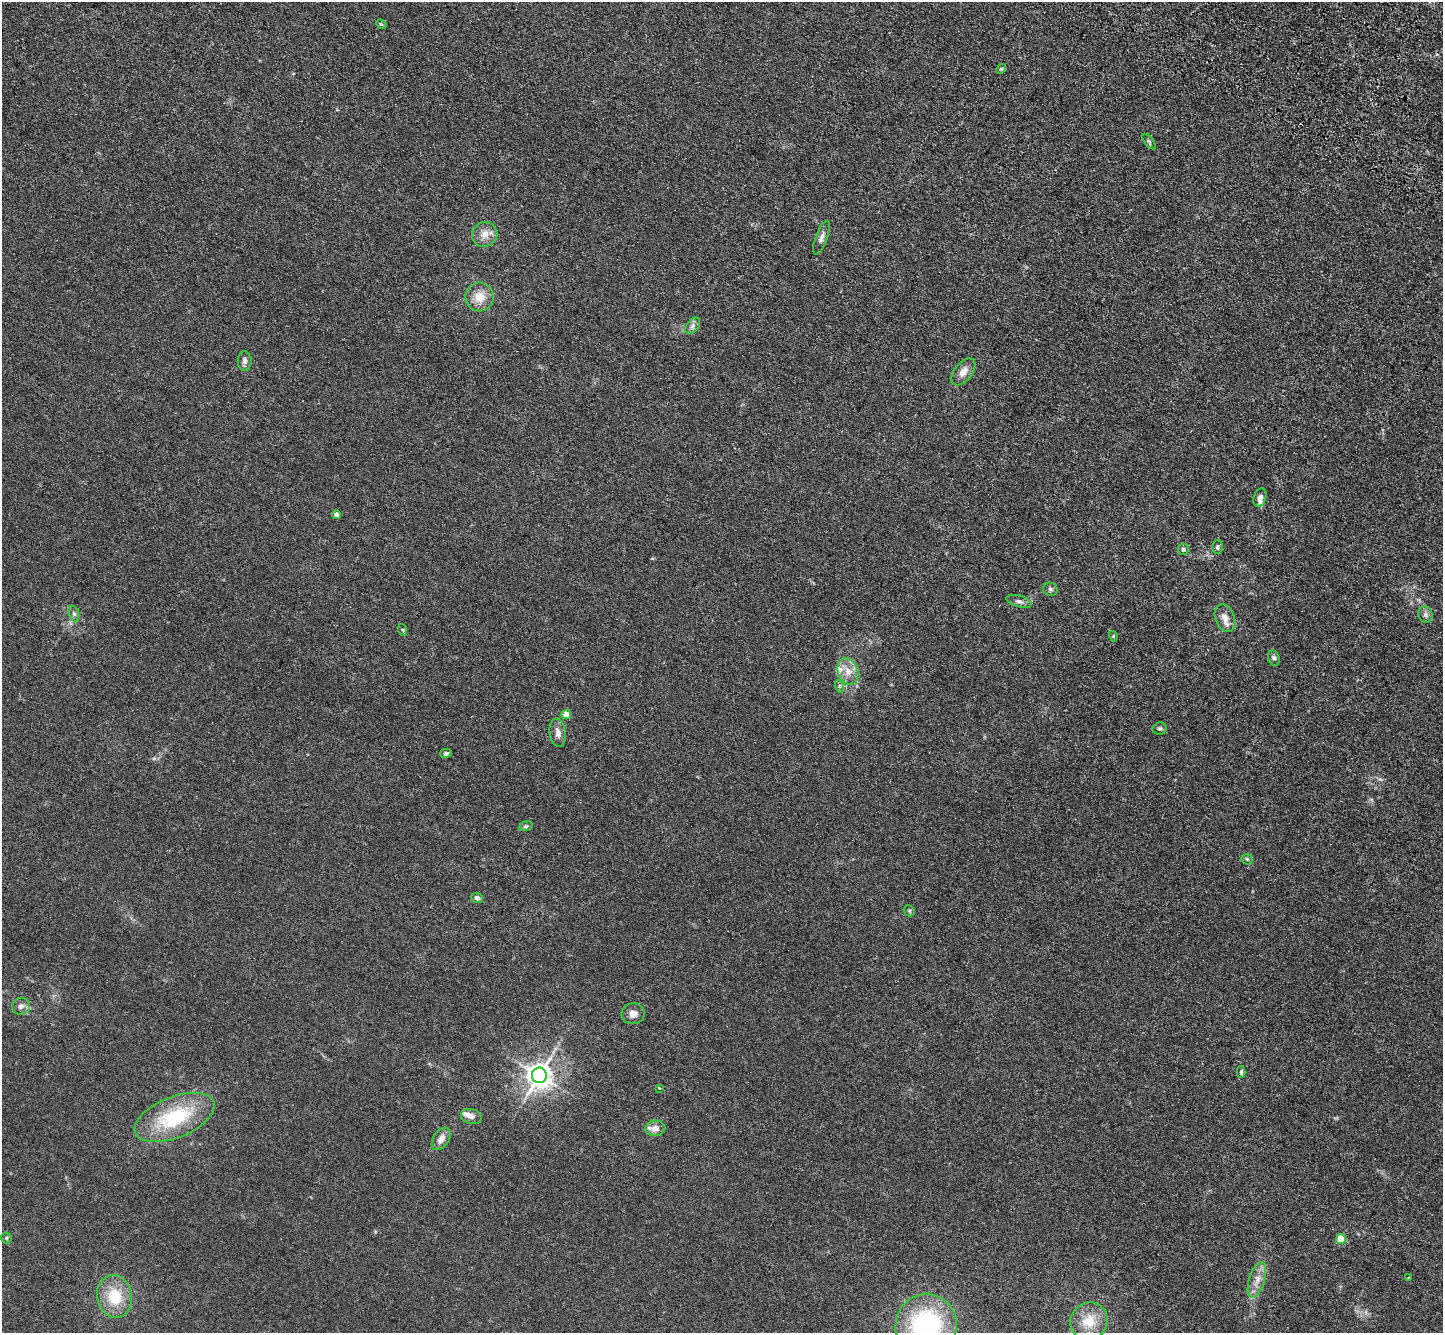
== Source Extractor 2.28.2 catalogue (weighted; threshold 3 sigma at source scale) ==
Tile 10 of 4 x 4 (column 2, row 3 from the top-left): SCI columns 1510-2950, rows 1723-3053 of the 5900 x 5969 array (HDU 1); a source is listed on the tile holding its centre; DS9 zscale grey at full resolution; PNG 1445 x 1335 px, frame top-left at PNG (2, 2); each listed source drawn as its Kron ellipse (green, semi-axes under 4 px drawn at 4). Shown black and unused: <1% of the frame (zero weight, under 3 of 4 exposures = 6% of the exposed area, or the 3 px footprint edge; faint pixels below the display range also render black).
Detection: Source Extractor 2.28.2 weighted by HDU 2 'WHT'; one run over the whole footprint, this tile lists its part. Background 0.0123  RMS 0.0047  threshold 0.021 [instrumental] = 3 sigma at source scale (4.5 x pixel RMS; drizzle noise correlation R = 1.50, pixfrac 1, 0.05/0.05 arcsec/px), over >= 5 px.
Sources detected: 50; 3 inside a brighter listed object's ellipse — not listed separately; the other 47 listed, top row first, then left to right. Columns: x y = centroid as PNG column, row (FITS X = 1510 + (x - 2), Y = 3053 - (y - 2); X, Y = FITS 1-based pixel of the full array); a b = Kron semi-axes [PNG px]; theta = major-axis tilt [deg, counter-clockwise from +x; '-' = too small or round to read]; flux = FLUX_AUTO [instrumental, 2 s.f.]
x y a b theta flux
381 24 6 4 -42 0.54
1001 69 5 4 - 0.6
1149 141 9 3 -50 0.67
485 234 13 12 - 4
821 238 18 6 71 2.2
480 297 14 14 - 6.6
692 326 9 6 49 1.7
245 361 10 7 -90 1.7
963 372 16 9 50 3.6
1260 497 9 6 71 1.9
336 515 4 4 - 3
1217 547 7 5 -88 1
1183 549 6 5 - 1
1050 589 7 6 - 1
1019 601 13 5 -17 1.7
74 613 8 5 -71 1
1425 615 8 7 - 1.4
1225 618 14 9 -69 4
403 630 6 3 -71 0.5
1113 636 5 3 - 0.4
1274 658 8 5 -70 1.1
848 671 13 10 -69 4.7
839 686 6 4 -72 0.8
566 714 5 4 - 4
1160 729 7 6 - 0.8
558 733 14 8 -81 2.7
446 753 6 4 16 0.86
526 826 7 5 13 0.72
1247 859 6 5 - 0.61
477 898 6 5 - 1.6
909 911 6 5 - 0.66
21 1006 9 8 - 2.1
633 1014 11 10 - 3.1
1241 1072 6 4 90 0.8
539 1075 7 7 - 450
659 1088 3 3 - 0.56
471 1116 10 7 -16 1.9
175 1117 42 20 22 32
655 1128 10 7 5 3.6
441 1139 12 7 57 3.4
6 1238 5 5 - 0.6
1341 1239 5 5 - 8.2
1408 1278 3 3 - 0.31
1257 1280 18 8 73 4.4
114 1296 21 17 -80 15
1089 1321 19 18 - 11
926 1326 32 30 80 68
Isophote crosses this tile's border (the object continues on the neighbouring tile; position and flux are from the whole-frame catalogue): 1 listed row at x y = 926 1326